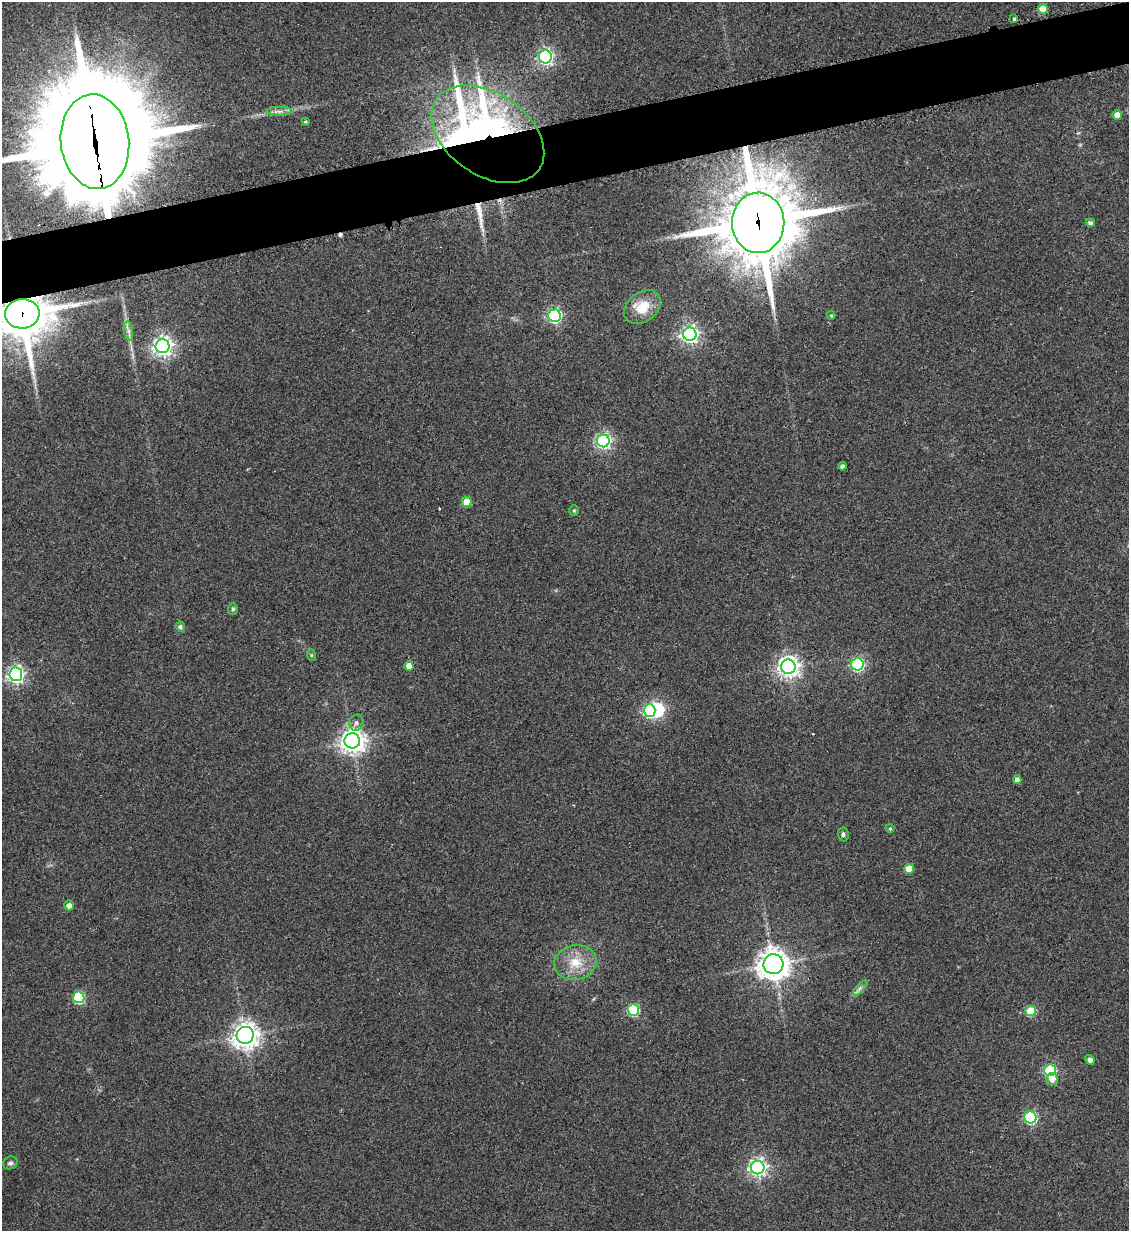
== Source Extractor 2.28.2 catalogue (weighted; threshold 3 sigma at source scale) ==
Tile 10 of 4 x 4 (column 2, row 3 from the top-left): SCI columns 1276-2402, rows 1242-2470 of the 4909 x 4937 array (HDU 1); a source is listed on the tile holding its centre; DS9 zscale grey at full resolution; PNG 1131 x 1233 px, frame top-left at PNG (2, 2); each listed source drawn as its Kron ellipse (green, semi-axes under 4 px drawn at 4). Shown black and unused: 5% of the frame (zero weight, under 2 of 3 exposures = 1% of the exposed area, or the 3 px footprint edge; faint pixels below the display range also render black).
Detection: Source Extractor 2.28.2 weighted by HDU 2 'WHT'; one run over the whole footprint, this tile lists its part. Background 0.0794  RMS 0.0076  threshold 0.0344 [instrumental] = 3 sigma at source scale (4.5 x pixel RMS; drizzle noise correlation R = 1.50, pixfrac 1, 0.05/0.05 arcsec/px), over >= 5 px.
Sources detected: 55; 2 inside a brighter object's white glare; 2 cosmic-ray / hot-pixel residue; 1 long thin detection or spike segment (spike, bleed or trail) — neither listed nor drawn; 1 inside a brighter listed object's ellipse — not listed separately; the other 49 listed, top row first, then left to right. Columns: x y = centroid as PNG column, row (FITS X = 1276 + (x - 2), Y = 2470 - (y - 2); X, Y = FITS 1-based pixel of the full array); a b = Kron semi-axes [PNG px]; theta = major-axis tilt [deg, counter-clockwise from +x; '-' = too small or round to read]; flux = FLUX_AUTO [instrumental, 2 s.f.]
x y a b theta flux
1043 9 5 5 - 18
1014 19 3 3 - 1
545 57 6 6 - 180
279 111 13 4 0 3.1
1117 115 4 4 - 7.8
305 122 4 3 - 1.2
488 134 62 41 -34 570
95 142 47 34 -84 21000
758 223 30 26 -89 6600
1090 223 4 4 - 2.2
642 307 20 14 36 19
22 314 17 15 5 3200
831 315 4 4 - 1.1
554 316 6 6 - 160
128 331 9 4 -82 2.8
690 334 6 6 - 280
163 346 7 7 - 430
603 441 6 6 - 190
842 466 4 4 - 3
467 502 5 5 - 16
574 510 5 4 - 0.9
233 609 6 5 - 1.3
180 627 5 4 - 1.8
311 655 6 4 -72 0.95
857 664 6 6 - 120
409 666 5 4 - 7.7
788 667 7 7 - 490
16 674 7 6 - 270
650 710 6 6 - 130
356 723 8 7 - 2.8
352 741 8 7 - 700
1017 780 4 4 - 3.6
890 828 4 4 - 0.92
843 834 7 5 -85 1.8
909 869 5 5 - 15
69 905 5 5 - 4.8
575 963 21 17 10 19
773 964 10 10 - 1000
860 988 9 3 45 2.1
79 997 6 5 - 72
633 1010 6 5 - 73
1031 1011 5 5 - 34
245 1035 8 8 - 730
1090 1060 5 4 - 3.2
1050 1070 6 6 - 89
1052 1079 6 5 - 7.9
1030 1118 6 6 - 110
10 1163 7 6 - 1.8
758 1168 7 6 - 300
Overlapping masked pixels (flux is a lower limit): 4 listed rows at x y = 488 134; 95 142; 758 223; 22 314
Isophote crosses this tile's border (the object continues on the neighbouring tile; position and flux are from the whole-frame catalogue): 2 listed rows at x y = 95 142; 22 314